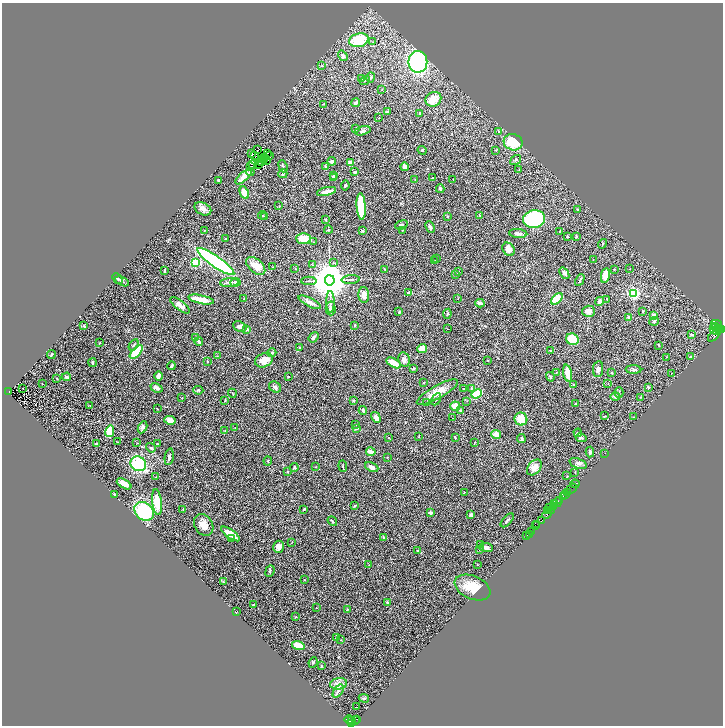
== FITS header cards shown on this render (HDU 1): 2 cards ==
NAXIS1  =                 1441
NAXIS2  =                 1447

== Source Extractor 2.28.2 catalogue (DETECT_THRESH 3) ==
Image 1441 x 1447 px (HDU 1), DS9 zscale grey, zoomed out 1/2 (1 PNG px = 2 x 2 image px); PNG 725 x 728 px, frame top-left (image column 1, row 1446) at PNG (2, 3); each listed source drawn as its Kron ellipse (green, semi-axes under 4 px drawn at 4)
Background 0.391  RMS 0.03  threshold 0.0887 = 3 sigma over >= 5 px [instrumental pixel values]
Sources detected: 368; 55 cannot appear on this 1/2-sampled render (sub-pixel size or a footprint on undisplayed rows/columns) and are neither listed nor drawn; the other 313 listed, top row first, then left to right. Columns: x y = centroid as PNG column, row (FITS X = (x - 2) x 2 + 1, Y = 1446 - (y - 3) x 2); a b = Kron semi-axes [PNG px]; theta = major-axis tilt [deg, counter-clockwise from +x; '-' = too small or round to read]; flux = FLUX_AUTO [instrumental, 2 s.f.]
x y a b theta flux
359 40 10 6 15 230
373 42 3 2 - 3.2
343 56 5 4 - 14
418 62 11 9 90 810
322 66 3 2 - 4.1
370 77 5 3 - 7.4
361 79 3 2 - 3.7
365 81 5 2 - 4.3
382 89 3 2 - 2
433 99 8 7 - 85
356 103 4 4 - 9.2
324 104 3 2 - 3.5
387 112 4 2 - 6.4
420 113 2 2 - 17
379 118 2 1 - 1.7
356 129 3 3 - 6.5
363 131 8 4 14 13
499 131 4 2 - 4.2
513 142 9 8 - 160
257 150 2 1 - 1.7
422 150 4 3 - 4.3
496 150 3 3 - 4.3
252 154 3 2 - 6.9
268 154 2 1 - 1.1
254 156 2 1 - 2
270 156 2 1 - 3.2
265 158 2 1 - 0.66
262 160 3 1 - 1.4
264 160 3 1 - 1.8
266 160 2 1 - 2.9
516 160 6 3 35 8
332 161 4 4 - 23
262 162 2 1 - 1.3
350 163 4 3 - 17
253 164 3 2 - 1.3
258 164 2 1 - 1.6
251 166 2 1 - 11
283 166 6 3 -71 8.6
325 167 3 3 - 5.8
404 167 4 4 - 17
519 169 3 2 - 2.3
250 172 4 3 - 5.5
355 172 3 3 - 15
283 174 4 3 - 9
333 176 4 3 - 5.3
243 177 10 3 43 67
333 178 3 3 - 12
432 178 2 2 - 3.6
415 179 3 2 - 2.4
453 179 3 2 - 2.2
218 180 2 2 - 8.7
345 186 5 3 - 6.8
440 189 4 3 - 9.3
327 191 10 3 13 41
244 193 6 4 -64 110
279 206 3 2 - 2.5
361 206 13 4 -86 270
203 209 9 6 -27 34
577 210 3 2 - 5.7
262 215 4 2 - 4
480 215 3 2 - 5.6
265 216 3 2 - 2.6
448 217 3 2 - 3.5
534 219 11 9 9 610
325 220 4 2 - 4.5
401 225 6 3 22 12
430 227 6 3 -65 14
205 230 4 2 - 3
328 230 4 2 - 6.6
402 230 3 2 - 2.5
362 231 4 3 - 6.1
560 231 4 2 - 2.4
518 233 9 4 -5 15
567 236 3 2 - 6
576 236 2 2 - 8.6
225 239 2 1 - 2.4
303 239 7 5 -3 82
313 242 3 2 - 3.6
602 244 5 3 - 5.6
509 249 7 5 -53 39
436 258 3 1 - 3.6
593 260 2 2 - 1.6
216 261 22 5 -35 1400
435 261 2 1 - 2.5
195 262 3 3 - 580
333 262 3 2 - 2.9
312 265 3 2 - 3.6
256 266 11 6 -42 73
273 267 2 2 - 2.3
295 269 3 2 - 3.2
384 269 4 2 - 3.2
614 269 2 2 - 3.1
630 269 2 1 - 1.5
164 270 4 2 - 7.3
459 271 3 2 - 1.7
564 273 6 3 -53 15
455 275 2 2 - 10
605 276 7 4 81 59
117 278 6 3 -46 6.2
351 279 9 3 5 13
330 280 5 5 - 25000
580 280 6 2 63 13
122 281 7 3 -27 8.5
309 281 8 2 1 9.3
235 282 5 4 - 10
229 283 9 3 3 16
409 293 3 2 - 36
633 293 3 3 - 1400
364 295 8 5 -87 38
458 298 2 2 - 2.3
244 299 2 2 - 4.6
557 299 7 4 42 100
607 299 4 2 - 3
201 300 13 4 -11 100
600 301 5 3 - 22
310 302 12 4 -28 34
330 302 11 3 -89 18
480 303 4 3 - 18
180 305 12 5 -37 33
331 308 7 5 -88 17
589 311 6 5 - 35
643 311 3 2 - 7.5
399 312 4 3 - 6.9
447 314 5 3 - 6.1
653 315 4 3 - 12
628 317 2 2 - 33
654 321 5 3 - 7.6
716 324 5 2 - 1100
84 326 4 3 - 4.5
240 326 7 5 -23 27
354 326 2 2 - 19
716 326 4 3 - 1600
719 328 4 3 - 2100
247 329 3 3 - 13
447 329 2 1 - 1.6
714 329 6 2 -59 2300
721 329 3 2 - 1000
692 335 4 3 - 9.7
714 335 8 4 46 6700
314 337 6 3 52 11
196 338 3 2 - 3.5
572 339 6 5 - 150
199 342 4 3 - 17
99 343 2 2 - 3.7
134 345 6 3 60 9.2
658 345 3 2 - 3.1
300 348 2 2 - 4.1
422 349 5 4 - 48
550 351 3 2 - 3.2
136 352 8 4 47 180
272 353 4 2 - 6.4
51 355 4 2 - 4.5
217 356 3 2 - 2.5
666 357 2 2 - 2.2
690 357 3 2 - 9.1
264 360 9 6 26 64
404 360 7 5 -78 20
488 360 2 2 - 2.4
207 362 3 3 - 3.4
92 363 4 2 - 12
393 363 8 3 -30 84
171 366 4 3 - 9.5
413 368 4 2 - 8.9
598 369 8 5 82 22
633 369 8 4 -2 13
557 372 2 2 - 1.8
568 373 8 3 -79 77
612 373 3 2 - 3
671 373 2 1 - 3.5
158 376 4 3 - 26
67 377 4 3 - 7.4
288 377 2 2 - 4.1
550 377 5 3 - 6.1
57 379 3 2 - 2.2
424 383 3 2 - 2
42 384 2 1 - 9.5
608 384 3 3 - 3.3
573 385 3 3 - 6.7
275 387 6 5 - 15
648 387 4 3 - 6.4
23 388 2 1 - 1.4
157 388 6 4 -24 19
472 388 4 3 - 9.2
463 389 4 3 - 4.8
198 390 5 3 - 6
9 392 3 2 - 32
437 392 23 6 29 79
619 392 5 3 - 8.1
232 393 4 2 - 4.7
476 394 5 4 - 150
615 397 5 3 - 16
641 397 3 2 - 2.7
182 398 3 2 - 2.6
436 399 6 3 63 8.2
224 401 4 2 - 3.8
353 401 3 2 - 11
467 401 2 2 - 2.3
427 402 2 2 - 2.5
575 403 3 2 - 4.2
90 405 2 2 - 1.9
455 406 5 5 - 78
157 409 3 1 - 2.7
460 410 3 3 - 12
363 411 4 2 - 13
605 416 3 2 - 4.9
376 417 6 4 -58 23
634 417 3 2 - 2
453 418 2 1 - 1.7
521 419 6 6 - 88
170 420 6 4 -6 30
356 425 2 2 - 4.8
142 427 6 4 62 15
235 427 2 1 - 2.5
357 428 4 3 - 7.7
110 431 6 4 80 130
225 431 2 2 - 1.7
578 433 4 2 - 4.6
496 434 5 4 - 52
419 436 4 2 - 2.7
455 437 4 2 - 3.4
389 438 3 2 - 2.9
581 438 5 3 - 10
521 439 4 3 - 11
117 442 3 1 - 2.3
137 443 2 2 - 2.4
474 443 3 1 - 2.3
96 444 3 2 - 5.3
157 444 3 2 - 3.9
151 448 5 3 - 6.5
371 452 5 3 - 38
590 452 5 4 - 12
605 453 2 1 - 57
169 457 8 4 79 12
387 457 3 2 - 1.9
268 461 4 2 - 4.1
578 463 9 5 -19 18
138 464 8 7 - 400
343 466 6 2 -85 4.1
294 467 4 3 - 6.5
316 467 3 2 - 2
372 467 7 4 -24 27
534 467 9 6 49 49
287 471 2 2 - 6.6
575 473 3 2 - 2.7
567 476 2 2 - 1.8
156 477 2 2 - 2.6
124 484 8 4 -30 38
575 484 4 3 - 45
572 489 6 2 42 41
464 492 3 2 - 3.5
568 493 3 2 - 420
565 494 2 1 - 460
115 495 3 2 - 6.7
563 497 3 2 - 550
560 501 2 1 - 27
157 502 13 5 -84 130
557 502 4 2 - 410
555 504 3 2 - 510
355 506 4 3 - 4.5
553 507 2 1 - 410
550 508 3 1 - 170
304 509 3 2 - 5.1
183 510 4 2 - 3.9
552 510 3 2 - 310
144 511 11 8 -42 400
548 511 3 1 - 44
430 513 2 2 - 54
471 514 4 4 - 10
547 514 5 3 - 420
507 520 8 2 48 8.2
542 520 3 2 - 220
332 521 5 2 - 5.3
204 525 11 9 -57 58
537 525 3 2 - 43
535 526 2 2 - 29
532 531 2 2 - 490
230 534 11 4 -35 73
529 534 2 2 - 110
527 535 2 1 - 11
384 537 4 3 - 8.6
232 539 2 2 - 2.9
292 542 4 2 - 3.2
480 544 2 1 - 1.9
279 547 6 5 - 38
486 547 7 4 -10 24
479 549 3 2 - 3.9
418 551 2 2 - 6.6
369 565 3 2 - 2
477 565 2 1 - 1.6
270 571 6 3 69 7.3
304 580 2 2 - 3
223 582 3 2 - 3.6
473 587 19 11 -24 110
387 603 4 4 - 7.4
253 605 2 1 - 2.7
316 608 2 1 - 1.4
347 609 3 2 - 2.6
236 612 3 1 - 2
296 617 4 2 - 3.8
336 638 3 2 - 3.1
341 640 2 1 - 2.3
298 646 6 4 -17 78
313 662 5 3 - 6.5
321 666 3 2 - 4
339 684 8 5 9 27
338 691 7 4 54 16
364 698 5 4 - 7.4
356 707 2 1 - 2.7
357 719 3 2 - 200
349 720 5 2 - 390
351 721 3 1 - 170
355 721 3 2 - 150
352 724 3 2 - 600
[55 sub-pixel or undisplayed-footprint detections neither listed nor drawn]